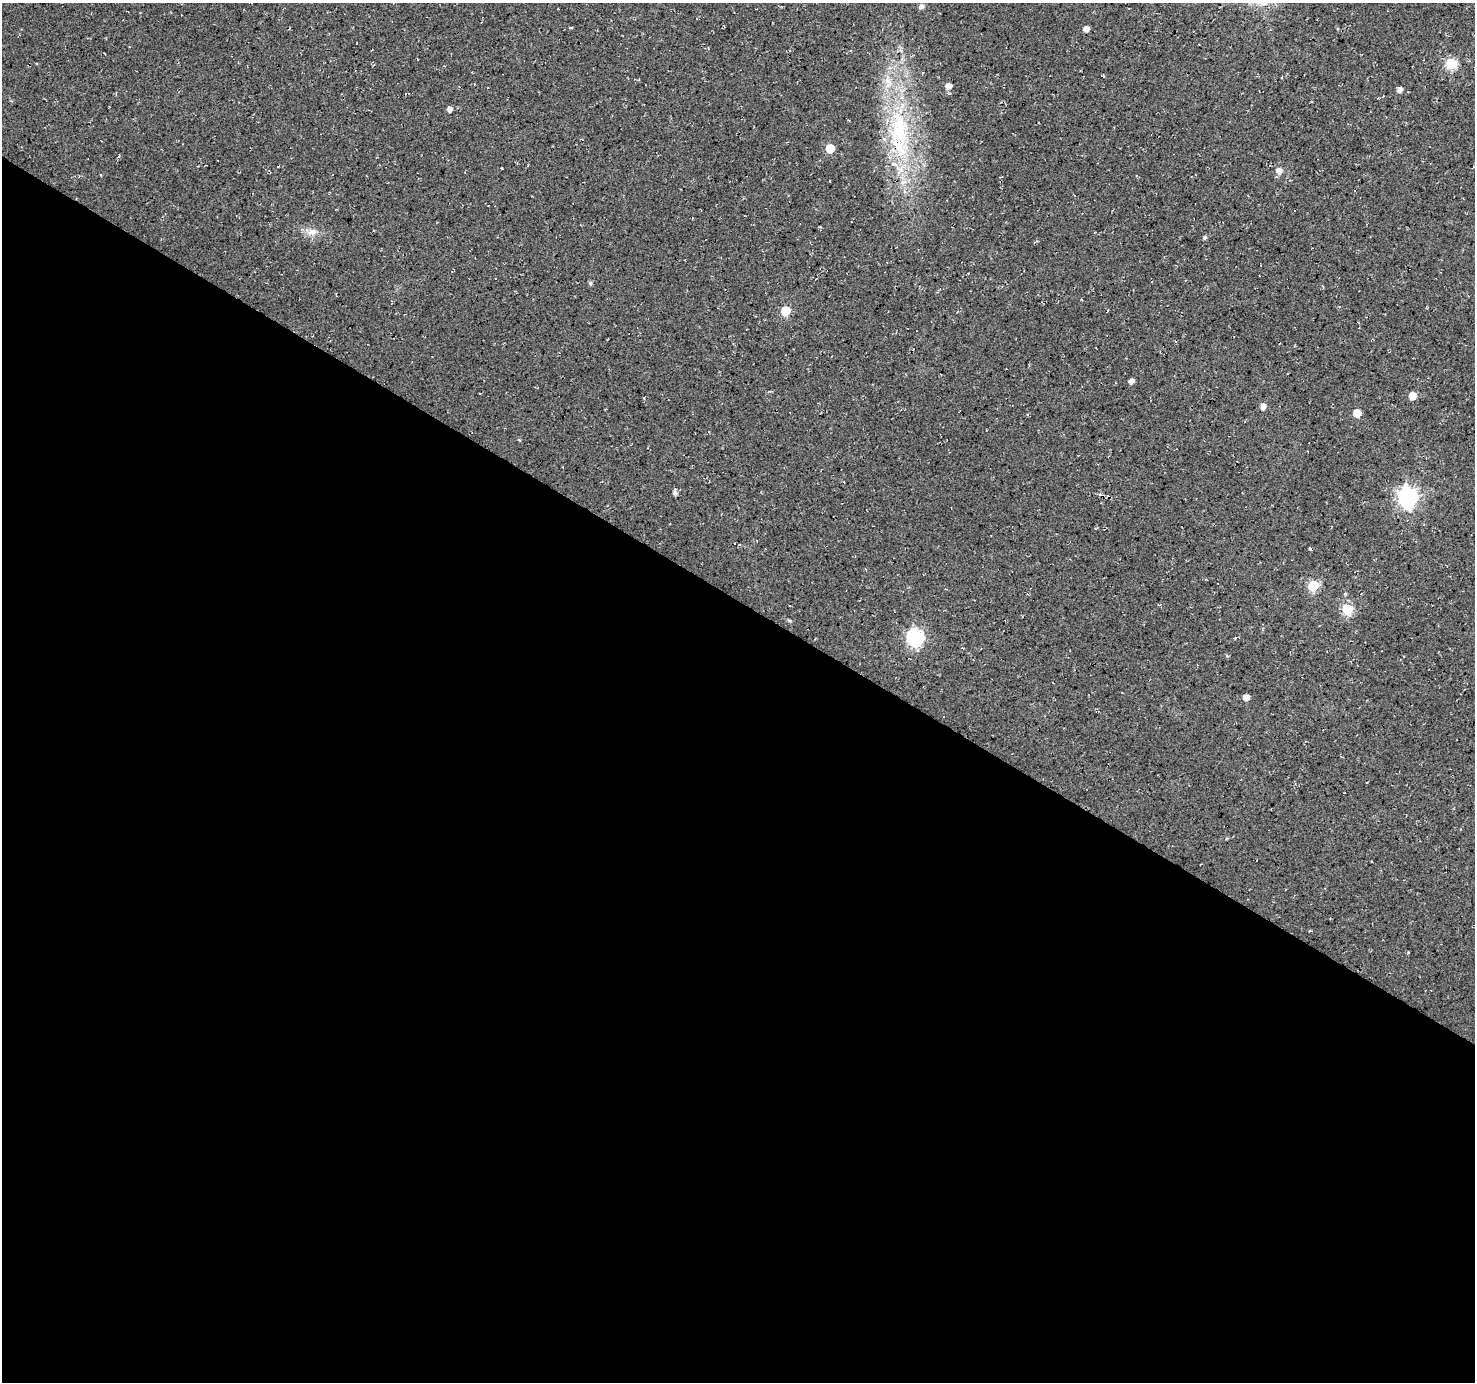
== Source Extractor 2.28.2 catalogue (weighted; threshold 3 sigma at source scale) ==
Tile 14 of 4 x 4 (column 2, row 4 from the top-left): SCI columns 1481-2953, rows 255-1634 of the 5900 x 5964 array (HDU 1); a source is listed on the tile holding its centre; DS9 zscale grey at full resolution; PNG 1477 x 1384 px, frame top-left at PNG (2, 3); no overlay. Shown black and unused: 57% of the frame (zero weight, under 3 of 4 exposures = <1% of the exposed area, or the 3 px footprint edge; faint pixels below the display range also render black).
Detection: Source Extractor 2.28.2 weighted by HDU 2 'WHT'; one run over the whole footprint, this tile lists its part. Background 0.0119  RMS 0.0054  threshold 0.0245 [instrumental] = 3 sigma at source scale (4.5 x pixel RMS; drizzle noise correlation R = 1.50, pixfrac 1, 0.0396/0.0396 arcsec/px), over >= 5 px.
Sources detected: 26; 1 cosmic-ray / hot-pixel residue — not listed; the other 25 listed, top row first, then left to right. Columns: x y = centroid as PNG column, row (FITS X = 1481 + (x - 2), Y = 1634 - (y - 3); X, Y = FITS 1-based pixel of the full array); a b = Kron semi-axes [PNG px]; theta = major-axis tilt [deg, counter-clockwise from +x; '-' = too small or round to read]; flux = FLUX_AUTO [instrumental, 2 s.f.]
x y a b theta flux
921 6 6 6 - 1.3
1086 29 5 4 - 3.4
1451 63 6 6 - 38
922 73 4 2 - 0.46
948 86 5 5 - 3.9
1400 90 5 4 - 2.6
449 109 4 4 - 2.8
899 130 60 24 -84 61
830 148 5 5 - 18
1279 171 6 6 - 3.4
312 232 13 9 14 4.1
1205 237 5 5 - 0.91
590 283 5 4 - 1.1
1108 310 3 3 - 0.42
785 311 6 6 - 23
1131 381 5 4 - 2.4
1413 396 5 5 - 10
1263 406 6 5 - 2.8
1357 413 5 5 - 10
675 493 5 5 - 1.8
1408 497 8 7 - 240
1313 585 6 6 - 36
1347 609 6 6 - 41
915 637 7 7 - 130
1246 697 6 4 9 4
Overlapping masked pixels (flux is a lower limit): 1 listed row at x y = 899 130